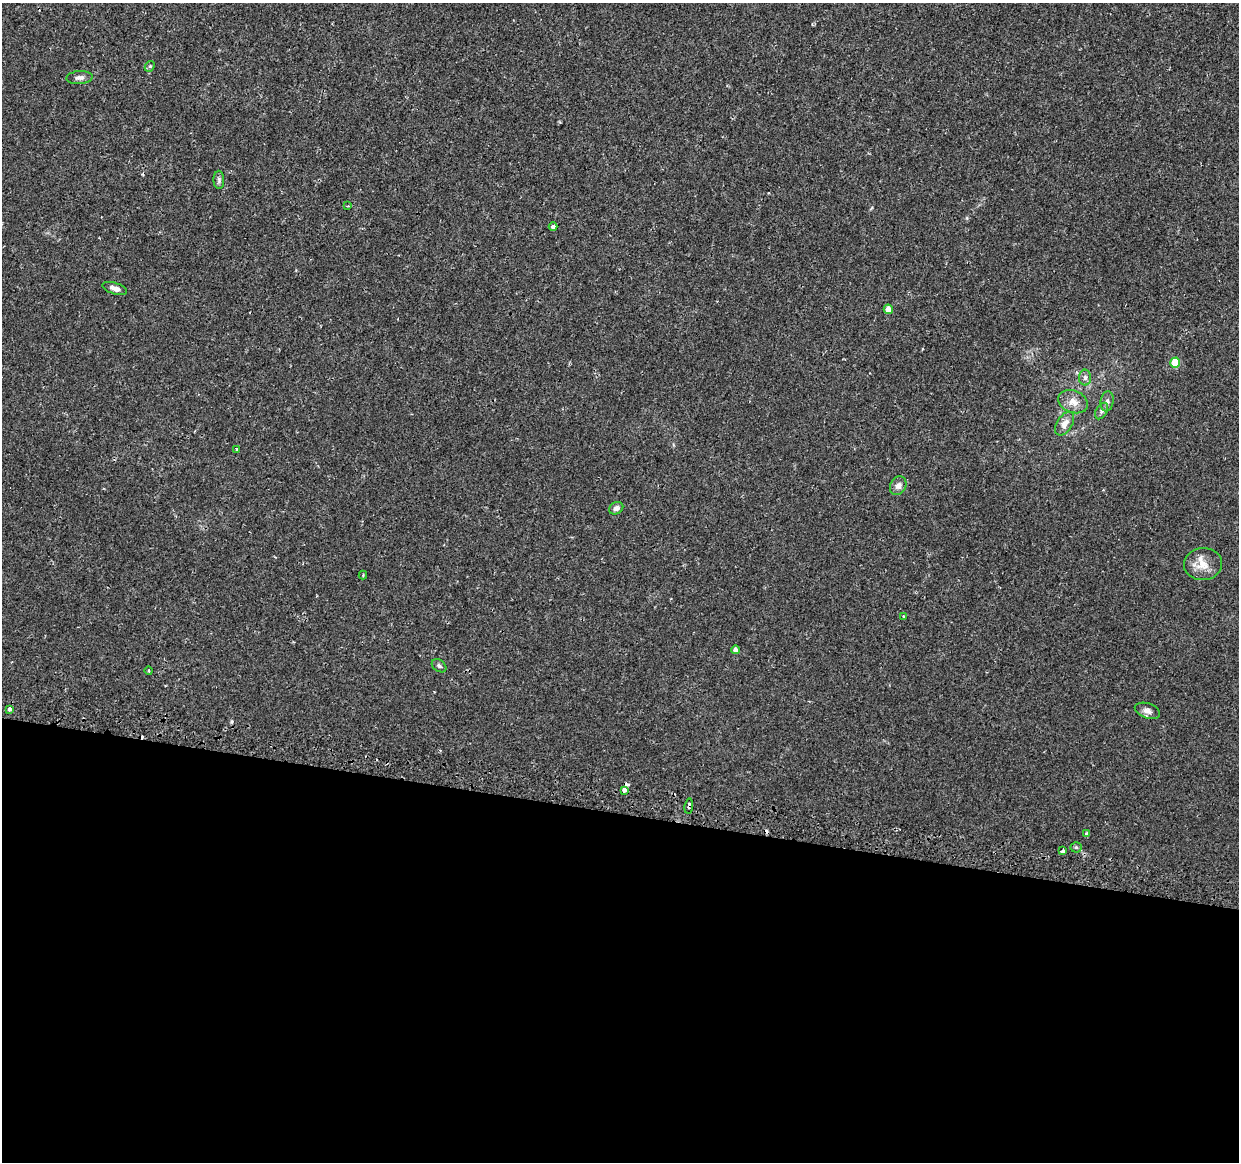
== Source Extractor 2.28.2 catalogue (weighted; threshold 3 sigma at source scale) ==
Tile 14 of 4 x 4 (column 2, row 4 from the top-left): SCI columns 1274-2510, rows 269-1428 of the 5030 x 5234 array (HDU 1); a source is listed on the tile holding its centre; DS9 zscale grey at full resolution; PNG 1241 x 1164 px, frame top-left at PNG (2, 3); each listed source drawn as its Kron ellipse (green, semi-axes under 4 px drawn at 4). Shown black and unused: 30% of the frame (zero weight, under 2 of 3 exposures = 3% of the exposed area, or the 3 px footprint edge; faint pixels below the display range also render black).
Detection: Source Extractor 2.28.2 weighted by HDU 2 'WHT'; one run over the whole footprint, this tile lists its part. Background 0.00595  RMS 0.0021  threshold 0.00939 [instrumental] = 3 sigma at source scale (4.5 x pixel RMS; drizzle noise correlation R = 1.50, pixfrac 1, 0.0396/0.0396 arcsec/px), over >= 5 px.
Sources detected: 32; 3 cosmic-ray / hot-pixel residue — neither listed nor drawn; the other 29 listed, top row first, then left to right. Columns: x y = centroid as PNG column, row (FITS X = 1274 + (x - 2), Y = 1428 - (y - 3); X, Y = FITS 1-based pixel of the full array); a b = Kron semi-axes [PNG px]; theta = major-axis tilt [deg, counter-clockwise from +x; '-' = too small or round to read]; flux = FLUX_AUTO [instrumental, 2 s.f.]
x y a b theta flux
150 66 6 4 44 0.25
79 78 13 6 4 0.84
219 180 9 5 -88 0.49
348 206 3 3 - 0.16
553 226 4 3 - 2.1
115 288 13 5 -18 1.1
888 309 5 4 - 2
1175 363 5 4 - 5.8
1085 378 8 6 -89 0.63
1107 401 10 6 80 0.74
1073 402 15 11 -20 2
1102 411 9 5 60 0.54
1065 424 13 7 57 1.5
237 449 3 3 - 0.72
898 486 10 8 62 1
616 508 7 6 - 0.63
1203 564 19 16 5 2.9
363 575 4 4 - 0.23
904 616 3 3 - 0.34
735 650 4 4 - 0.99
439 666 8 5 -37 0.46
149 670 4 2 - 0.19
9 709 4 3 - 0.72
1147 711 13 7 -18 0.99
624 790 4 3 - 5
689 806 7 4 83 0.5
1087 834 4 3 - 1.5
1076 847 5 5 - 0.3
1062 851 4 3 - 1.3
Overlapping masked pixels (flux is a lower limit): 2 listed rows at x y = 689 806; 1062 851